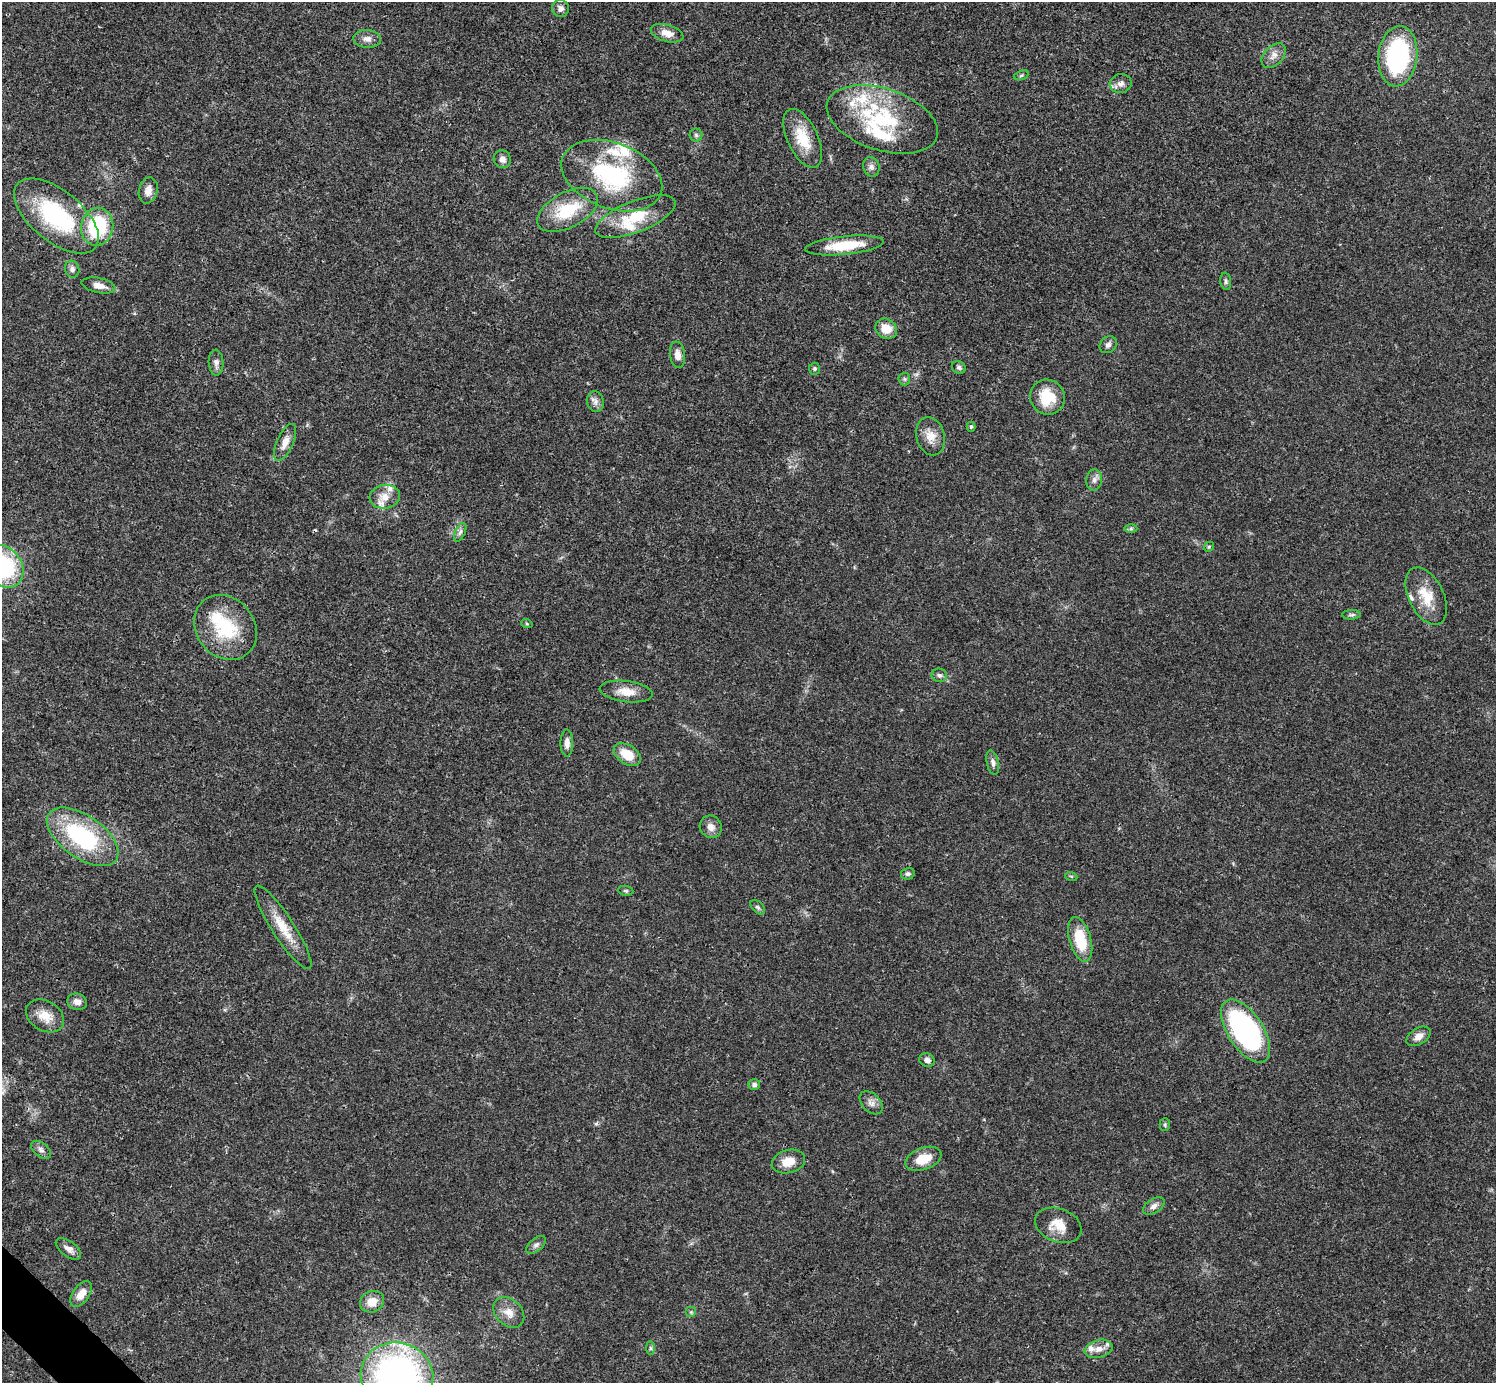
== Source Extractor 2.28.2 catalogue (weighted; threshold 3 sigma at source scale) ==
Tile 7 of 4 x 4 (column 3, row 2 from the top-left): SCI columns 2991-4484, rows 2921-4301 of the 5982 x 5981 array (HDU 1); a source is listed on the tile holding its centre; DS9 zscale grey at full resolution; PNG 1498 x 1385 px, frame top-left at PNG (2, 2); each listed source drawn as its Kron ellipse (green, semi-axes under 4 px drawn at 4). Shown black and unused: <1% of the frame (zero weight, under 3 of 4 exposures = <1% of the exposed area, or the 3 px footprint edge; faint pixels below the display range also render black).
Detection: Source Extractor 2.28.2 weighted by HDU 2 'WHT'; one run over the whole footprint, this tile lists its part. Background 0.0208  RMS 0.0022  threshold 0.0101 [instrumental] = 3 sigma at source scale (4.5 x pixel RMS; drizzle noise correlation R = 1.50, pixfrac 1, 0.05/0.05 arcsec/px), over >= 5 px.
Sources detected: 94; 1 cosmic-ray / hot-pixel residue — neither listed nor drawn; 14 inside a brighter listed object's ellipse — not listed separately; the other 79 listed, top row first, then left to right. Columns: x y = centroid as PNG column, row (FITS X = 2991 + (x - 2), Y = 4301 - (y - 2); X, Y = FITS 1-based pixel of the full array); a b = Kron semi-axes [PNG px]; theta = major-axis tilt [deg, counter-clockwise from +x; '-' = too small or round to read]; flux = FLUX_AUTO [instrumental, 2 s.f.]
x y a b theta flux
561 8 9 8 - 1
667 33 17 8 -16 2.1
367 39 14 9 -3 1.4
1274 56 14 9 46 1.7
1398 56 30 19 84 32
1021 75 7 4 20 0.39
1121 83 11 9 9 1.3
882 119 58 31 -18 21
696 135 6 6 - 0.48
803 138 31 15 -65 6.8
502 159 9 8 - 1.2
871 167 10 8 -75 0.9
612 176 52 33 -21 25
148 190 13 9 76 1.7
568 210 33 17 28 10
56 216 50 25 -39 23
635 217 42 15 21 8.7
97 227 19 16 78 16
844 245 39 9 6 8.2
72 269 8 7 - 0.9
1226 281 9 5 -81 0.54
99 285 17 7 -12 1.9
886 329 11 9 -35 3.2
1108 345 9 7 47 0.77
677 355 13 7 -83 1.7
216 363 13 7 -87 1.2
959 367 7 6 - 0.53
815 369 6 5 - 0.46
904 379 6 6 - 0.38
1047 397 18 17 - 7
595 402 10 8 -79 1.1
971 427 5 4 - 0.35
930 436 19 14 -75 2.9
285 442 20 8 66 2.2
1094 480 10 8 83 1
385 497 15 12 8 2.6
1131 529 6 4 1 0.38
460 532 10 5 65 0.67
1209 547 5 4 - 0.3
3 566 23 18 -53 23
1426 596 31 17 -64 5.9
1351 615 9 5 1 0.51
527 624 6 3 -19 0.26
225 627 34 29 -51 14
939 675 8 6 -9 0.63
626 692 27 10 -7 3.3
567 743 13 6 -90 1.5
627 755 15 9 -33 4.5
993 763 12 6 -78 0.87
711 827 12 10 -51 1.6
83 837 41 21 -35 25
908 874 7 5 14 0.53
1071 876 6 4 -19 0.27
626 891 8 5 -6 0.4
758 907 9 5 -45 0.51
283 927 49 11 -57 5.8
1080 939 23 11 -74 8
77 1002 10 8 -16 1.4
45 1016 20 15 -31 3.6
1246 1031 36 17 -57 50
1419 1036 13 8 33 1.7
927 1060 8 6 -22 0.94
754 1085 6 5 - 0.74
871 1103 14 9 -46 1.3
1165 1125 6 5 - 0.38
41 1150 11 7 -40 0.89
923 1159 19 11 19 4.3
788 1162 17 11 15 3.3
1154 1206 12 7 32 1.1
1058 1225 24 16 -20 4.1
536 1245 11 6 40 0.83
68 1249 14 7 -36 1.3
81 1294 14 8 54 2.5
372 1302 12 10 25 2.8
691 1312 5 5 - 0.35
509 1313 17 13 -45 2.7
651 1348 7 4 -89 0.41
1099 1349 14 9 14 1.8
397 1376 36 33 -11 83
Isophote crosses this tile's border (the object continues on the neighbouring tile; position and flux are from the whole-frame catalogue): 2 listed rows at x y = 3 566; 397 1376